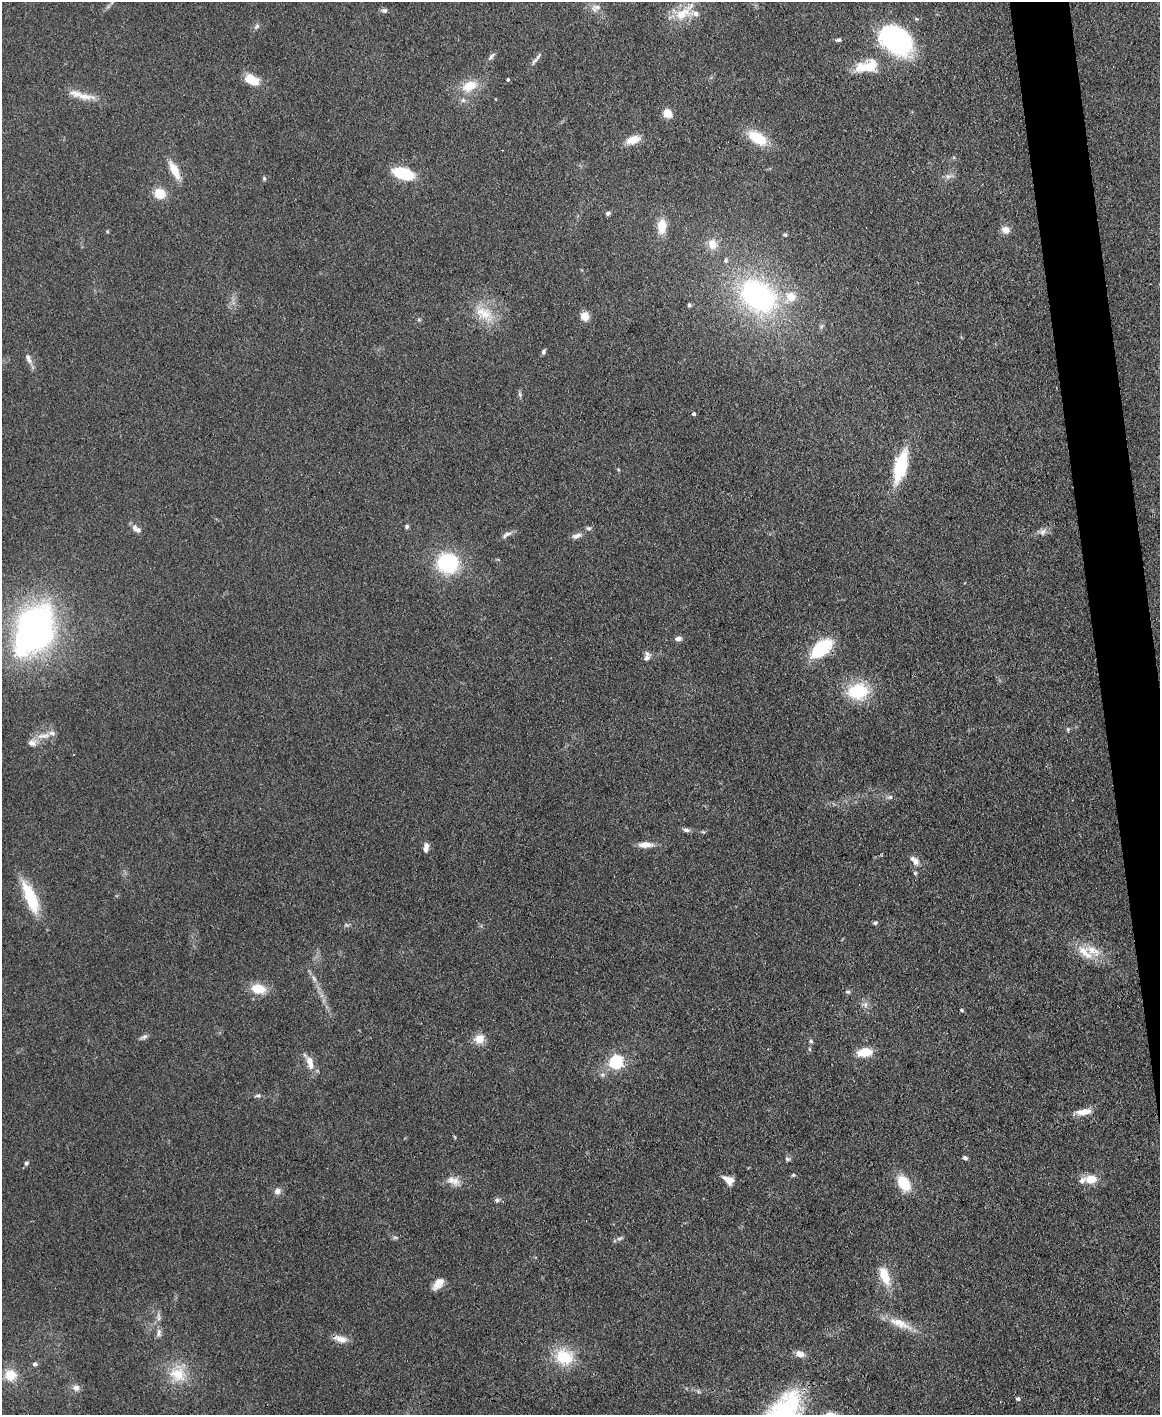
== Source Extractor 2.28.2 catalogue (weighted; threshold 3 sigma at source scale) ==
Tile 6 of 4 x 3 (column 2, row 2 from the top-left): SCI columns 1159-2316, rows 1657-3069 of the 4631 x 4616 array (HDU 1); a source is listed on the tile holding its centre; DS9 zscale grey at full resolution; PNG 1162 x 1417 px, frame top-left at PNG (2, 2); no overlay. Shown black and unused: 3% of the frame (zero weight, under 3 of 4 exposures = <1% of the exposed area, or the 3 px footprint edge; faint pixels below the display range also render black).
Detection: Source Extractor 2.28.2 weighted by HDU 2 'WHT'; one run over the whole footprint, this tile lists its part. Background 0.133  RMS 0.0076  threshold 0.0342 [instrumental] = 3 sigma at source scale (4.5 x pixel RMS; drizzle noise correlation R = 1.50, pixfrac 1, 0.05/0.05 arcsec/px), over >= 5 px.
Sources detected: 114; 9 inside a brighter listed object's ellipse — not listed separately; the other 105 listed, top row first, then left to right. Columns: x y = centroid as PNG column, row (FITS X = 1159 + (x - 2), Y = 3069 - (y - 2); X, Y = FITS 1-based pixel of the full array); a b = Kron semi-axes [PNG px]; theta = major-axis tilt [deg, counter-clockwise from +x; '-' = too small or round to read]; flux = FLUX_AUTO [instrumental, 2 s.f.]
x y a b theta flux
112 2 8 4 82 1.3
595 8 15 10 22 5.5
384 10 8 6 11 2
682 14 27 15 31 20
256 26 10 5 49 1.9
838 40 6 5 - 1.9
895 40 39 26 -37 110
491 56 14 5 51 2.4
534 61 16 5 44 2.8
867 66 33 15 13 26
508 79 4 3 - 1.2
252 80 17 11 -27 14
469 86 18 12 24 16
85 97 32 8 -5 10
495 99 4 3 - 0.5
667 113 9 8 - 8.3
757 138 21 12 -32 26
633 140 16 8 17 11
174 170 22 8 -63 13
403 174 15 8 -16 52
948 176 10 6 0 3.3
264 178 6 5 - 1.2
160 194 12 10 -24 14
608 213 6 5 - 1.6
662 226 17 10 88 14
1005 230 9 8 - 6.3
107 231 5 3 - 0.75
785 235 5 5 - 1.3
712 244 13 11 -70 9.6
726 260 7 5 82 1.7
758 296 49 35 -39 150
689 305 5 4 - 1.4
484 314 31 17 -36 22
585 316 9 8 - 8.7
822 326 7 4 70 1.4
543 351 7 4 72 1.7
28 359 16 7 -64 4.2
520 394 8 5 -72 1.6
694 414 4 3 - 1.8
901 466 39 14 75 41
135 527 9 7 82 3.2
407 527 6 5 - 1.4
588 528 7 5 -13 1.7
1043 532 11 8 39 3.9
507 535 15 6 30 3.4
577 536 13 6 17 3.8
448 563 20 18 -12 63
35 629 51 33 65 300
678 639 7 6 - 3.3
821 648 18 10 40 59
647 657 12 7 77 3.9
858 691 24 19 6 37
1068 729 6 4 81 1.1
44 736 23 7 7 7.8
890 797 7 6 - 2
686 830 9 6 -13 2.4
645 845 18 7 0 7.5
426 847 11 5 82 4.7
915 861 15 8 -47 5.1
915 873 5 5 - 1
30 897 40 12 -67 34
875 923 6 5 - 1.4
347 925 8 4 -15 1.4
1093 951 26 12 -31 15
314 978 12 5 -60 3.5
258 989 17 11 -11 16
848 992 7 5 -12 1.4
865 1005 9 7 90 3.2
962 1010 5 4 - 0.95
144 1037 11 5 24 2.3
479 1039 11 10 - 10
811 1041 6 5 - 1.4
810 1049 5 4 - 0.98
864 1052 14 8 8 17
310 1061 20 8 -51 7.6
616 1062 6 6 - 140
602 1075 7 6 - 2.2
258 1095 9 4 13 1.7
1083 1112 20 7 6 9
455 1137 6 3 -70 0.75
965 1158 6 4 -24 1.8
787 1159 7 5 -2 1.6
26 1163 6 5 - 1.8
793 1175 5 4 - 1
1091 1179 14 10 2 12
728 1180 14 8 -32 7.1
455 1181 14 11 -52 7
904 1183 16 10 -59 24
277 1191 9 8 - 3.6
497 1200 6 6 - 1.9
395 1237 9 4 0 1.5
620 1238 10 4 16 1.8
884 1276 23 11 -69 17
438 1284 15 8 48 7.7
158 1317 16 6 -90 4.1
900 1324 37 11 -24 15
159 1333 13 7 84 3.7
341 1339 18 8 -14 7.1
800 1354 12 8 -15 5.2
564 1357 26 22 -18 29
35 1364 6 5 - 2.3
178 1374 26 25 - 26
10 1375 14 13 - 15
76 1388 10 9 - 4.1
1018 1399 5 4 - 1.4
Overlapping masked pixels (flux is a lower limit): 1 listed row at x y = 821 648
Isophote crosses this tile's border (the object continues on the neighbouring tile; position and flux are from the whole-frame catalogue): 1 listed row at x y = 112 2